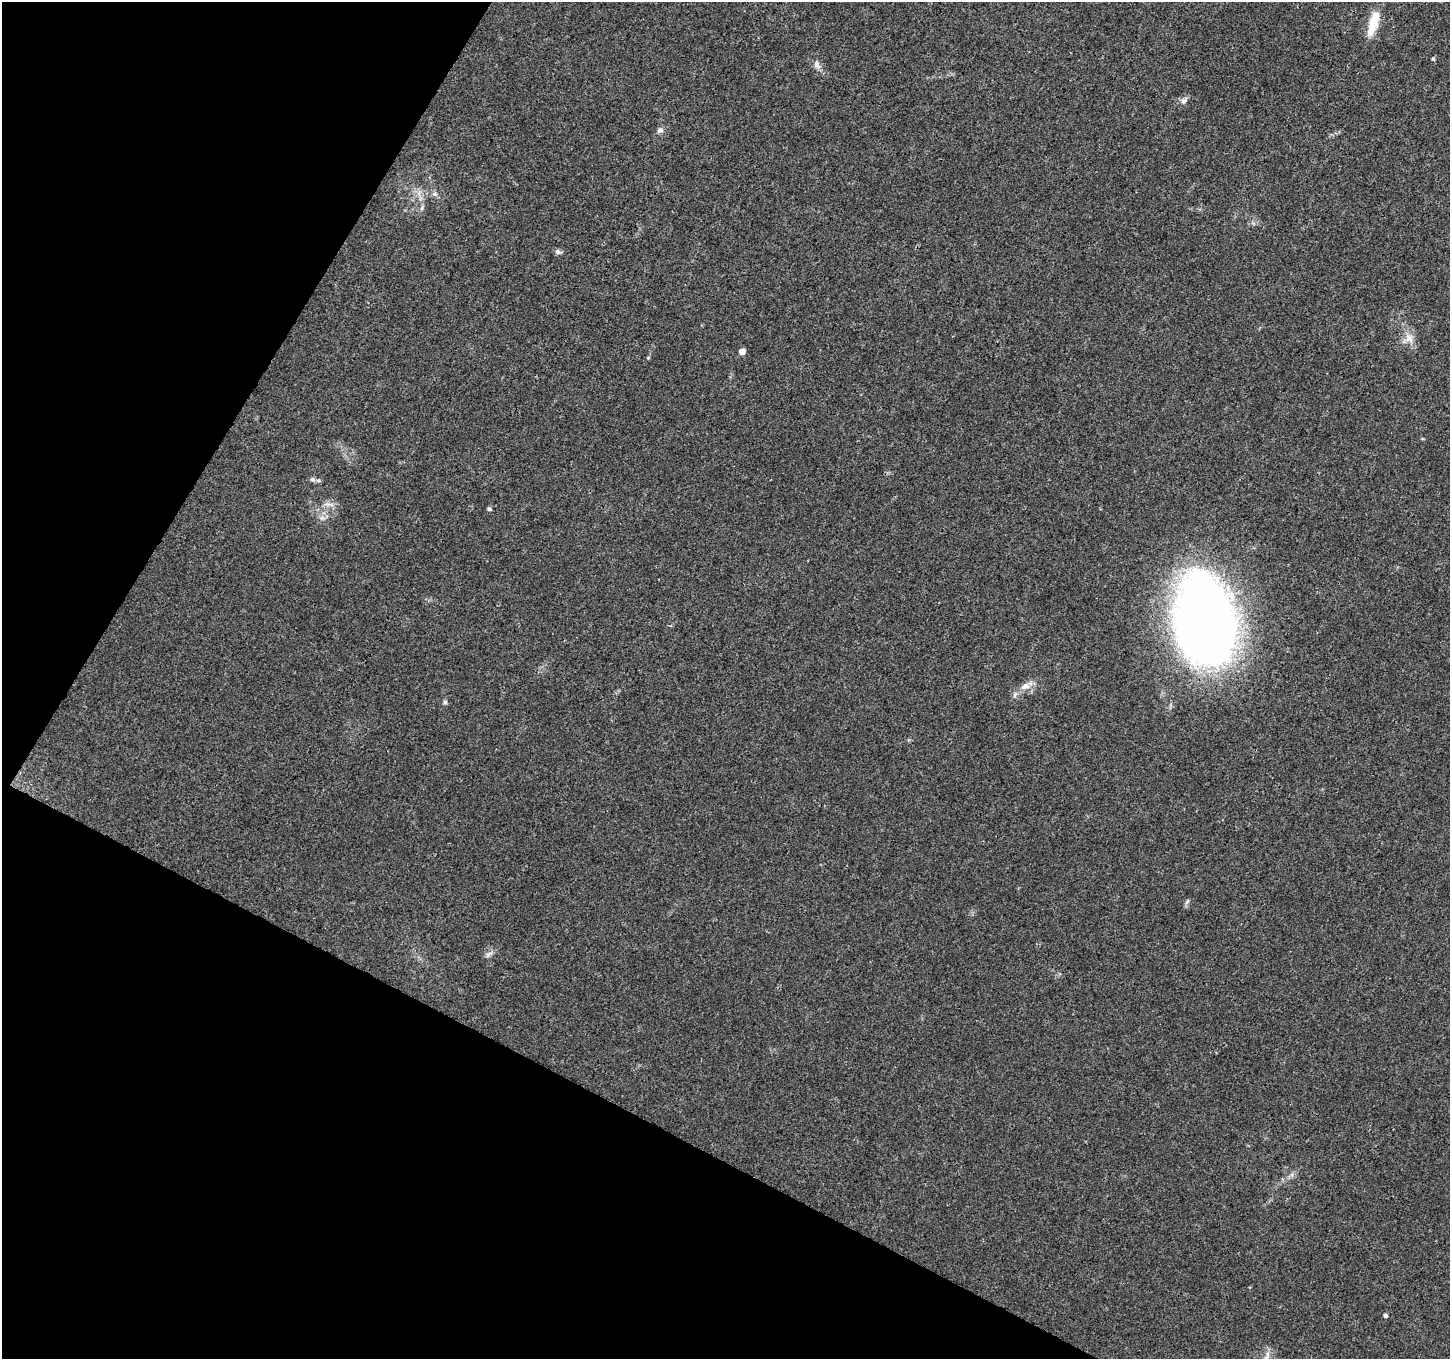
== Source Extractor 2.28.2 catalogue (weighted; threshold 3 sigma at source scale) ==
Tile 9 of 4 x 4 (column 1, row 3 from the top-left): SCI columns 1-1448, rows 1555-2911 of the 5799 x 5887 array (HDU 1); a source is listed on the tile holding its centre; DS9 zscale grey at full resolution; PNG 1452 x 1361 px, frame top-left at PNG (2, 2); no overlay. Shown black and unused: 26% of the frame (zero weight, under 3 of 4 exposures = <1% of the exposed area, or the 3 px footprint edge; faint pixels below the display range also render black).
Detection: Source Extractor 2.28.2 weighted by HDU 2 'WHT'; one run over the whole footprint, this tile lists its part. Background 0.0214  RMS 0.0028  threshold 0.0128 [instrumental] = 3 sigma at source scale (4.5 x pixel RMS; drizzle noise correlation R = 1.50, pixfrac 1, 0.0396/0.0396 arcsec/px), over >= 5 px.
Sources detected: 23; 1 inside a brighter listed object's ellipse — not listed separately; the other 22 listed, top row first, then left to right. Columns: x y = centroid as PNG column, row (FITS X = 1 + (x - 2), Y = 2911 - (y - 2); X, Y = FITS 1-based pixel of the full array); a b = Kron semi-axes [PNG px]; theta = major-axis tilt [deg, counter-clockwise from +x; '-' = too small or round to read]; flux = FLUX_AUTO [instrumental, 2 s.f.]
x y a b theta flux
1373 23 32 10 73 7
1433 59 5 4 - 0.4
817 65 13 7 -71 1.4
1184 101 11 7 52 1.2
660 130 8 7 - 1.1
435 194 8 6 44 0.81
422 208 7 4 88 0.56
558 252 9 6 -25 0.85
1409 338 13 11 -69 2.9
742 351 5 5 - 2.9
648 358 5 3 - 0.26
313 479 7 6 - 0.69
328 504 9 4 -5 0.84
489 509 5 4 - 0.59
322 518 8 6 -20 1
1205 620 79 51 -78 290
1025 686 14 8 14 2.2
445 702 6 5 - 0.51
1187 902 9 4 63 0.6
489 954 12 5 38 0.98
1385 1315 5 5 - 0.6
1267 1356 15 5 69 1.3
Isophote crosses this tile's border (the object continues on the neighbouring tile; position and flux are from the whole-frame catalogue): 1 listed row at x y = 1267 1356